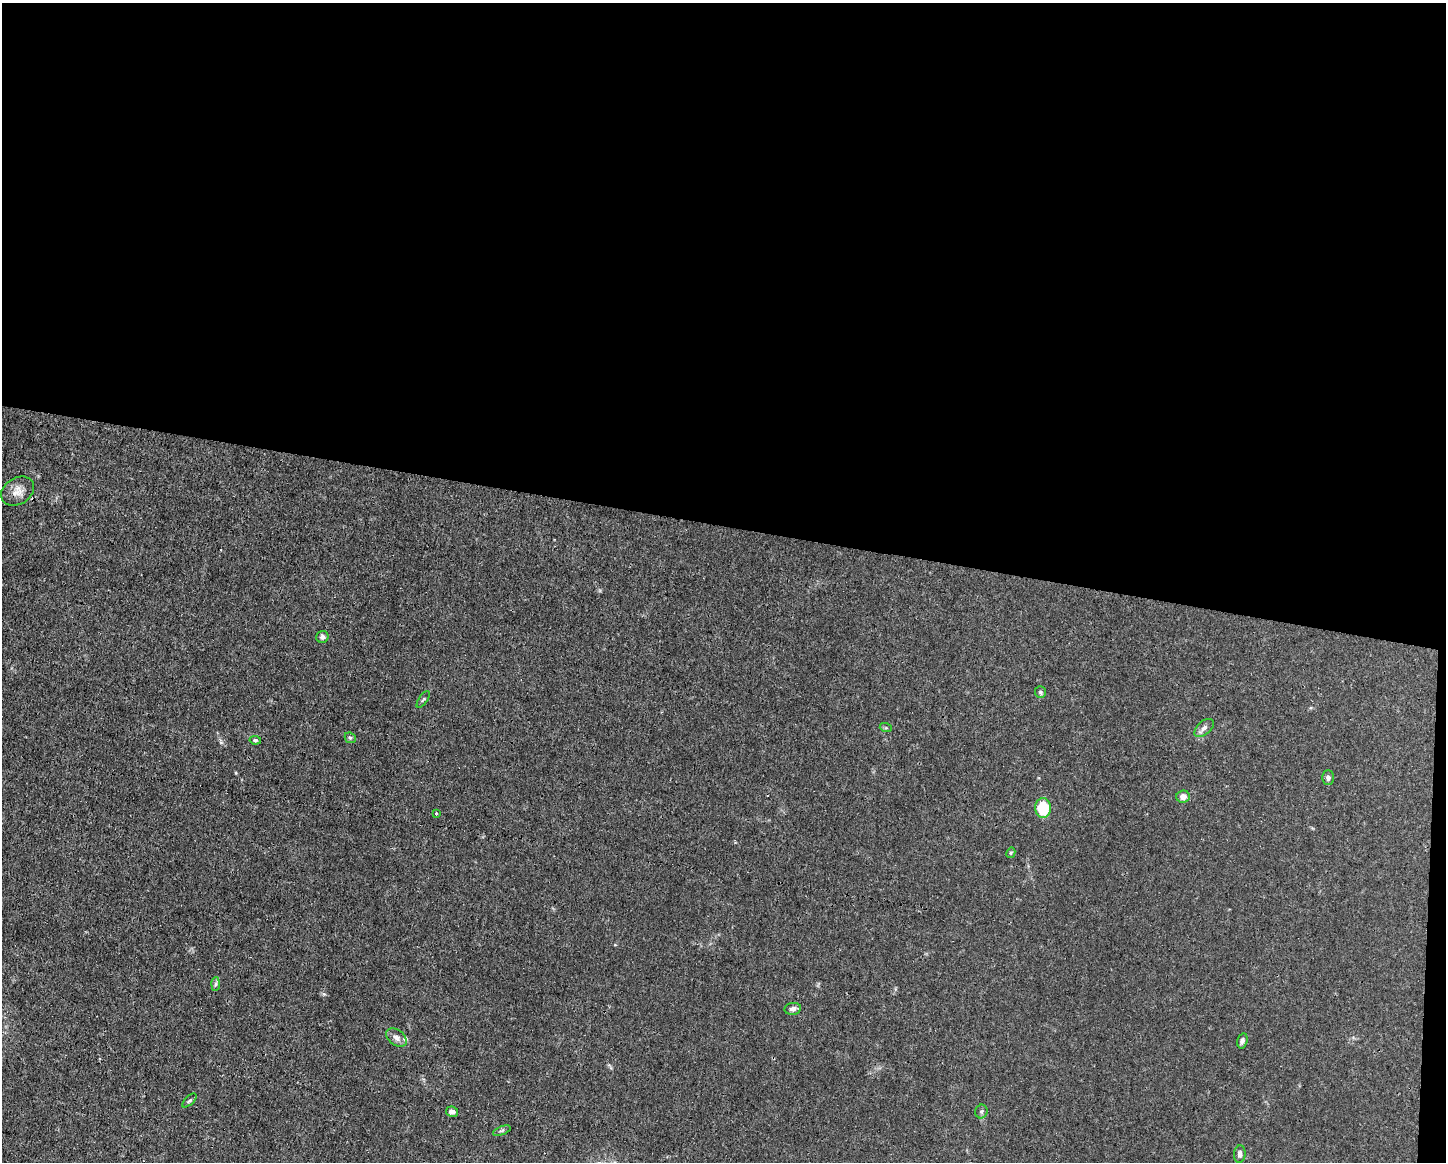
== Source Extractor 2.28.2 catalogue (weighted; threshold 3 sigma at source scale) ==
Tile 3 of 3 x 4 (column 3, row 1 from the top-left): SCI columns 2999-4442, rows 3479-4638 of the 4666 x 4638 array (HDU 1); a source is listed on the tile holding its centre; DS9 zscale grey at full resolution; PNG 1448 x 1164 px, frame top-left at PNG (2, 3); each listed source drawn as its Kron ellipse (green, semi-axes under 4 px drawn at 4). Shown black and unused: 46% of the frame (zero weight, under 3 of 4 exposures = <1% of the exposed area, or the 3 px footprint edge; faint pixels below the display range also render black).
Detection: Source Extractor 2.28.2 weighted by HDU 2 'WHT'; one run over the whole footprint, this tile lists its part. Background 0.0185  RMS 0.0025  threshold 0.0112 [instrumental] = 3 sigma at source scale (4.5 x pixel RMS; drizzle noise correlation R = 1.50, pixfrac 1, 0.05/0.05 arcsec/px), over >= 5 px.
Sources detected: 23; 1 inside a brighter listed object's ellipse — not listed separately; the other 22 listed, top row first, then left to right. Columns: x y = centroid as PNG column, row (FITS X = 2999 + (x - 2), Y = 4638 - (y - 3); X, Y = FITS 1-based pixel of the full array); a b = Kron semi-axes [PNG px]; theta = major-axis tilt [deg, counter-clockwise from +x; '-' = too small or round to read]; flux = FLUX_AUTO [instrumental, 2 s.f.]
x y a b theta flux
18 491 17 13 32 2.5
322 637 6 6 - 0.8
1040 692 6 5 - 0.42
423 699 10 2 54 0.29
886 728 6 4 -18 0.33
1204 728 11 6 41 1
350 738 6 5 - 0.41
255 740 6 4 -9 0.4
1328 778 7 6 - 0.71
1183 797 7 6 - 1.5
1043 808 10 8 89 8.7
436 813 3 3 - 0.19
1011 853 5 4 - 0.28
216 984 7 4 88 0.48
793 1009 8 6 9 0.97
396 1038 11 7 -37 1.2
1242 1041 7 5 75 0.8
189 1101 9 4 44 0.45
981 1111 7 6 - 0.5
452 1112 6 5 - 0.92
502 1131 9 3 21 0.38
1240 1154 9 6 83 0.92